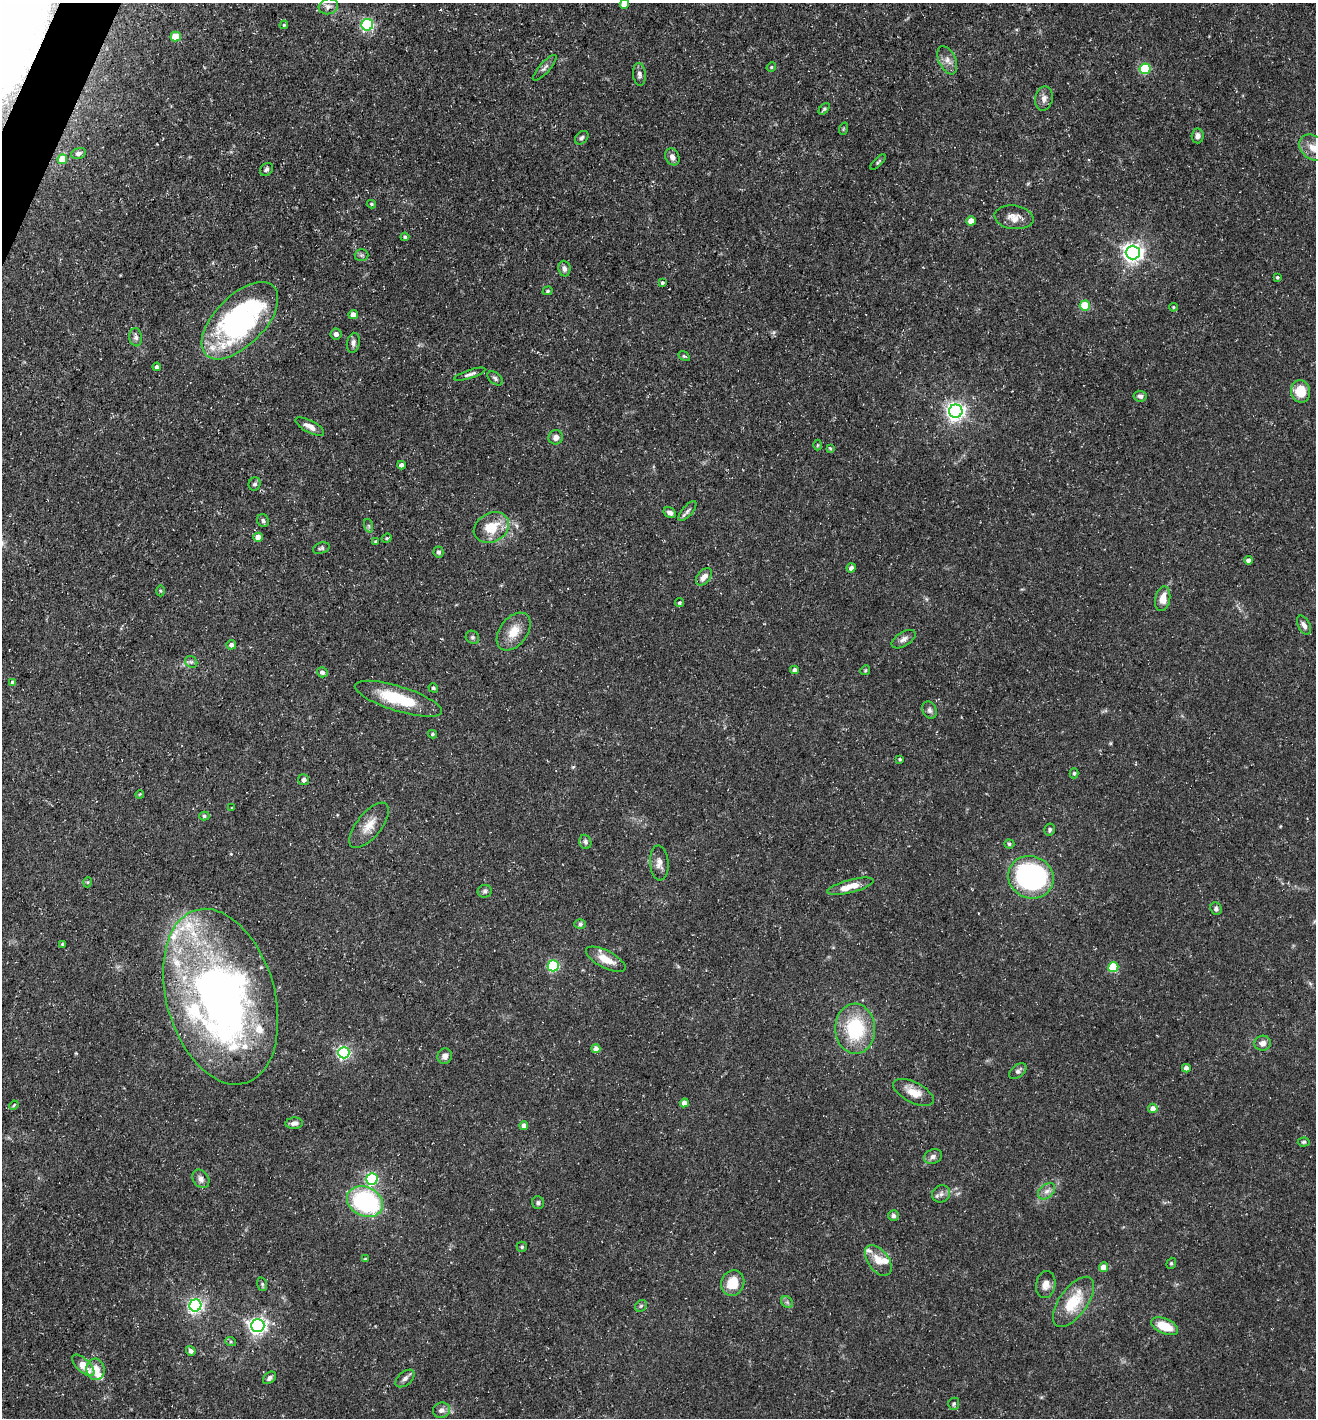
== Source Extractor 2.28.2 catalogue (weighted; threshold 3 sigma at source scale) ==
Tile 11 of 4 x 4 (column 3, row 3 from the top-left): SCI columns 2769-4082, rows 1417-2832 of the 5674 x 5663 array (HDU 1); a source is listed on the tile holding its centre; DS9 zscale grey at full resolution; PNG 1318 x 1420 px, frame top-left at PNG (2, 3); each listed source drawn as its Kron ellipse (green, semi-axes under 4 px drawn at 4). Shown black and unused: <1% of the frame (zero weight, under 3 of 5 exposures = <1% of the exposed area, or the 3 px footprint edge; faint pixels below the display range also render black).
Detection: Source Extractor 2.28.2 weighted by HDU 2 'WHT'; one run over the whole footprint, this tile lists its part. Background 0.0534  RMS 0.0049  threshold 0.0221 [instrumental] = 3 sigma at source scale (4.5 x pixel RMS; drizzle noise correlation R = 1.50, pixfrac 1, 0.05/0.05 arcsec/px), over >= 5 px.
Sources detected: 158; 1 inside a brighter object's white glare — neither listed nor drawn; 10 inside a brighter listed object's ellipse — not listed separately; the other 147 listed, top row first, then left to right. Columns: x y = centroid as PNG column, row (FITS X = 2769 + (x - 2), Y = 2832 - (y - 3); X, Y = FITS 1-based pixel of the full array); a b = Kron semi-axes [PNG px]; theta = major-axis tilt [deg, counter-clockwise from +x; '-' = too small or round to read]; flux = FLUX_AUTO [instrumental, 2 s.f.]
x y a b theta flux
624 4 5 4 - 6
328 6 10 7 16 2.2
284 25 4 4 - 0.55
367 25 6 6 - 78
176 36 5 5 - 13
947 60 15 8 -65 3.4
771 67 5 4 - 0.68
545 68 16 5 48 2
1145 69 5 5 - 32
639 74 11 6 -85 1.9
1044 99 12 8 79 2.7
824 109 7 4 49 0.95
843 129 6 4 72 0.55
1198 136 7 6 - 2
582 138 8 5 44 1.2
1313 148 15 11 -39 5.6
78 153 7 5 16 1.5
672 157 9 7 -63 2.2
62 159 5 4 - 11
878 162 10 3 45 0.78
266 169 7 5 47 1.2
371 204 5 3 - 0.68
1014 217 19 11 -7 5.1
971 221 4 4 - 5.9
405 237 4 4 - 0.68
1133 253 7 7 - 260
361 255 7 6 - 1
564 269 8 6 -85 1.8
1277 277 4 3 - 0.71
662 282 4 4 - 0.72
548 291 5 4 - 0.8
1085 306 5 5 - 23
1173 307 4 3 - 0.6
353 315 4 4 - 3.7
240 321 48 25 45 110
336 334 5 5 - 1.7
136 337 9 6 -82 1.7
353 343 10 6 80 1.7
684 356 6 4 -30 0.65
157 367 4 4 - 1.7
470 374 16 3 18 1.6
495 378 9 5 -40 1.3
1301 391 11 9 -79 11
1140 396 6 5 - 1.5
956 411 7 6 - 230
310 426 16 6 -28 3.3
556 437 7 7 - 2.6
817 445 5 3 - 0.43
830 448 4 4 - 0.58
401 465 4 4 - 2.7
255 484 7 6 - 1.4
687 511 12 5 49 1.5
670 513 6 5 - 1.8
263 521 6 5 - 1.1
369 526 7 4 -71 0.74
491 528 18 14 28 13
258 537 4 4 - 4.3
387 538 5 3 - 0.7
376 542 3 3 - 0.93
321 548 8 5 18 1
438 552 5 5 - 1.2
1248 560 4 4 - 1.6
851 568 5 4 - 1.9
704 577 10 6 49 3.2
160 591 5 3 - 0.56
1163 599 12 7 78 5.5
679 603 5 4 - 0.61
1304 625 10 6 -61 2.2
514 632 21 14 53 8.5
472 637 7 6 - 1.1
903 639 13 7 31 2.3
231 645 5 4 - 1.9
191 662 6 5 - 1.1
795 670 4 4 - 2.4
865 670 5 4 - 0.58
322 672 5 5 - 1.6
13 682 4 4 - 2.6
433 688 5 4 - 0.83
398 699 45 12 -17 24
929 710 9 6 -61 1.6
433 734 4 3 - 0.8
900 759 3 3 - 0.68
1074 773 5 4 - 0.71
304 780 5 5 - 2
140 794 4 3 - 0.4
232 808 3 3 - 0.61
204 816 5 4 - 0.73
369 825 27 12 51 7.5
1050 829 6 5 - 1.1
585 842 7 6 - 1.4
1009 844 5 4 - 0.79
659 863 17 9 -85 3.6
1031 877 23 21 -22 120
88 882 5 3 - 0.44
850 886 24 6 15 8.2
485 891 7 6 - 1.2
1216 909 6 5 - 1.1
580 924 5 5 - 0.88
62 944 3 3 - 0.62
606 959 22 8 -27 7.8
553 966 5 5 - 58
1113 967 5 5 - 25
221 997 90 54 -74 300
855 1029 25 20 -88 32
1263 1043 8 7 - 2.6
596 1049 4 4 - 3.4
344 1053 6 6 - 88
445 1056 8 7 - 2.3
1186 1068 4 4 - 2.2
1018 1071 10 6 39 1.6
914 1092 22 10 -26 7.1
684 1103 4 4 - 4.3
14 1105 5 3 - 0.49
1153 1108 4 4 - 4
294 1123 9 5 2 2.4
524 1126 4 4 - 3.8
1304 1142 6 4 2 0.74
933 1156 9 7 25 1.9
201 1179 10 7 -56 2.2
372 1179 6 5 - 68
1046 1191 10 6 40 2.4
941 1194 9 8 - 2.2
365 1202 19 14 -24 66
538 1203 6 6 - 1.2
894 1216 5 5 - 1.6
522 1247 5 5 - 0.8
365 1259 3 3 - 0.59
878 1260 17 10 -53 6
1171 1263 6 4 69 0.7
1104 1267 5 4 - 4.9
733 1283 13 11 65 10
262 1284 7 4 -73 0.83
1046 1285 14 9 79 3.8
787 1302 7 5 -45 1.1
1073 1302 29 14 54 18
195 1305 6 6 - 140
641 1306 6 5 - 0.85
258 1326 7 6 - 200
1165 1326 14 7 -23 12
231 1342 5 3 - 0.61
191 1351 5 4 - 1.5
83 1365 14 6 -44 8.2
96 1369 11 9 -83 6.5
269 1378 7 5 40 1.7
405 1378 11 6 41 2
954 1404 6 5 - 0.85
441 1410 8 7 - 2.3
Overlapping masked pixels (flux is a lower limit): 1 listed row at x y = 221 997
Isophote crosses this tile's border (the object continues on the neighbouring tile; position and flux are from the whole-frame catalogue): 2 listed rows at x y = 624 4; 1313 148